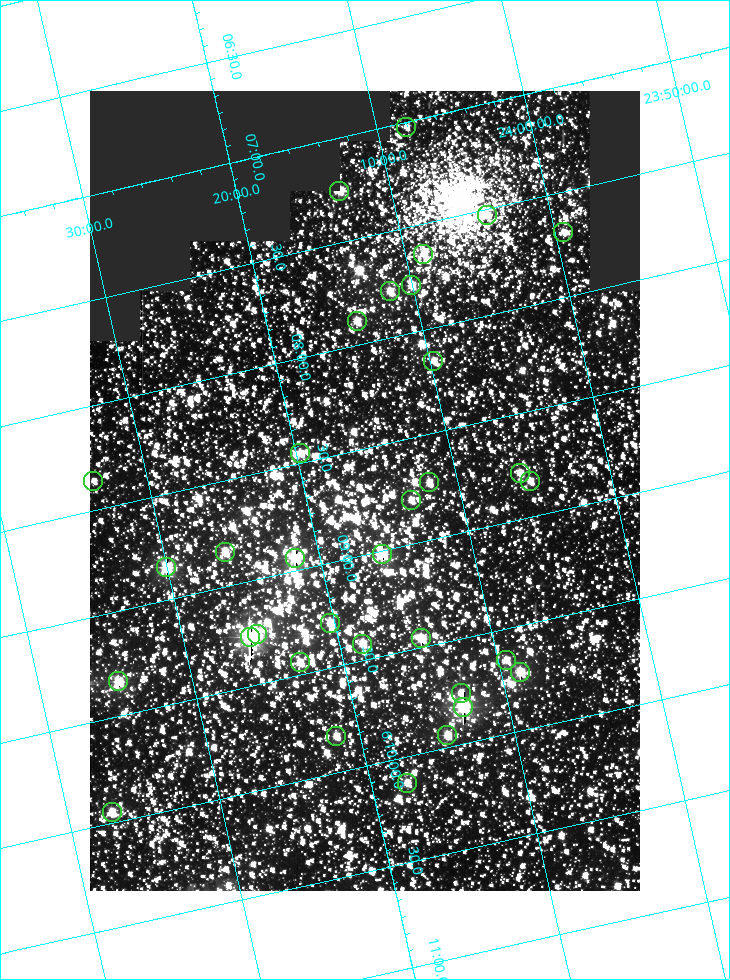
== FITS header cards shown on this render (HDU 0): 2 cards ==
NAXIS1  =                  550
NAXIS2  =                  800

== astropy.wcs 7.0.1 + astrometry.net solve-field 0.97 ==
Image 550 x 800 px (HDU 0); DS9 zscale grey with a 90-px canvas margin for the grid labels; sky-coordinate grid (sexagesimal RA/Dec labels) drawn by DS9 from the SOLVED WCS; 34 Tycho-2 reference stars matched to detected sources circled (green)
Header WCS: RA---TAN/DEC--TAN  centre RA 06:08:42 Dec +24:16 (92.17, +24.27 deg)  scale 3.98 arcsec/px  FOV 36.4' x 53.0'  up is -103 deg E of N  parity normal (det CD < 0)
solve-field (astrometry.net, Tycho-2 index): VERIFIED the header's WCS against the Tycho-2 star catalogue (verified at 3 index scales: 19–34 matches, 0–1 conflicts across passes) and refined it, rather than solving blind
Solved WCS: RA---TAN-SIP/DEC--TAN-SIP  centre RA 06:08:42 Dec +24:16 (92.17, +24.27 deg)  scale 3.97 arcsec/px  FOV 36.4' x 53.0'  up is -103 deg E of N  parity normal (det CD < 0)
The solver's refit moves the header's centre by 0.21 arcsec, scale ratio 0.9997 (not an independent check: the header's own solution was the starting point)
Tycho-2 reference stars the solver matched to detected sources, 34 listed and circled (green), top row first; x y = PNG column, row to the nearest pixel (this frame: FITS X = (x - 90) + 1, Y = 800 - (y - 91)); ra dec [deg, ICRS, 3 dp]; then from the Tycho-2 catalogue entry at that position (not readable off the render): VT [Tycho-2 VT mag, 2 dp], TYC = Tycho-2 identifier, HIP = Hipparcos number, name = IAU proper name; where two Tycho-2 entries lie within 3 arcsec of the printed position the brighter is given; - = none
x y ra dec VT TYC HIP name
406 127 91.756 +24.135 11.55 1864-383-1 - -
339 191 91.813 +24.222 9.50 1864-951-1 - -
487 215 91.882 +24.069 10.67 1864-1197-1 - -
563 232 91.922 +23.991 11.04 1864-773-1 - -
423 254 91.910 +24.147 9.81 1864-677-1 - -
411 285 91.945 +24.168 9.83 1864-545-1 - -
390 291 91.946 +24.193 9.49 1864-879-1 - -
357 321 91.972 +24.235 9.87 1864-607-1 - -
433 361 92.040 +24.163 9.97 1864-387-1 - -
300 453 92.113 +24.329 10.09 1877-692-1 - -
520 473 92.195 +24.097 9.91 1877-1306-1 - -
93 481 92.090 +24.558 11.22 1868-1493-1 - -
530 481 92.208 +24.088 10.02 1877-898-1 - -
429 482 92.182 +24.197 9.90 1877-42-1 - -
411 500 92.198 +24.221 10.14 1877-234-1 - -
225 552 92.210 +24.434 9.33 1881-345-1 - -
382 554 92.254 +24.266 8.73 1877-224-1 - -
295 558 92.236 +24.360 8.19 1877-300-1 29148 -
166 567 92.212 +24.501 8.67 1881-93-1 - -
330 623 92.321 +24.338 9.42 1877-884-1 - -
257 634 92.315 +24.419 9.14 1881-15-1 - -
250 637 92.316 +24.428 7.55 1881-1595-1 - -
421 638 92.364 +24.244 8.80 1877-1589-1 - -
362 644 92.355 +24.308 9.21 1877-702-1 - -
506 660 92.412 +24.157 10.23 1877-766-1 - -
300 662 92.360 +24.380 9.69 1881-496-1 - -
520 672 92.431 +24.145 8.75 1877-16-1 - -
118 681 92.334 +24.580 8.60 1881-81-1 - -
461 693 92.439 +24.215 10.07 1877-154-1 - -
463 707 92.456 +24.215 7.57 1877-1484-1 - -
447 735 92.485 +24.239 9.49 1877-1276-1 - -
336 736 92.457 +24.359 9.75 1877-1432-1 - -
407 783 92.531 +24.294 10.40 1877-334-1 - -
112 812 92.487 +24.619 9.38 1881-1542-1 - -